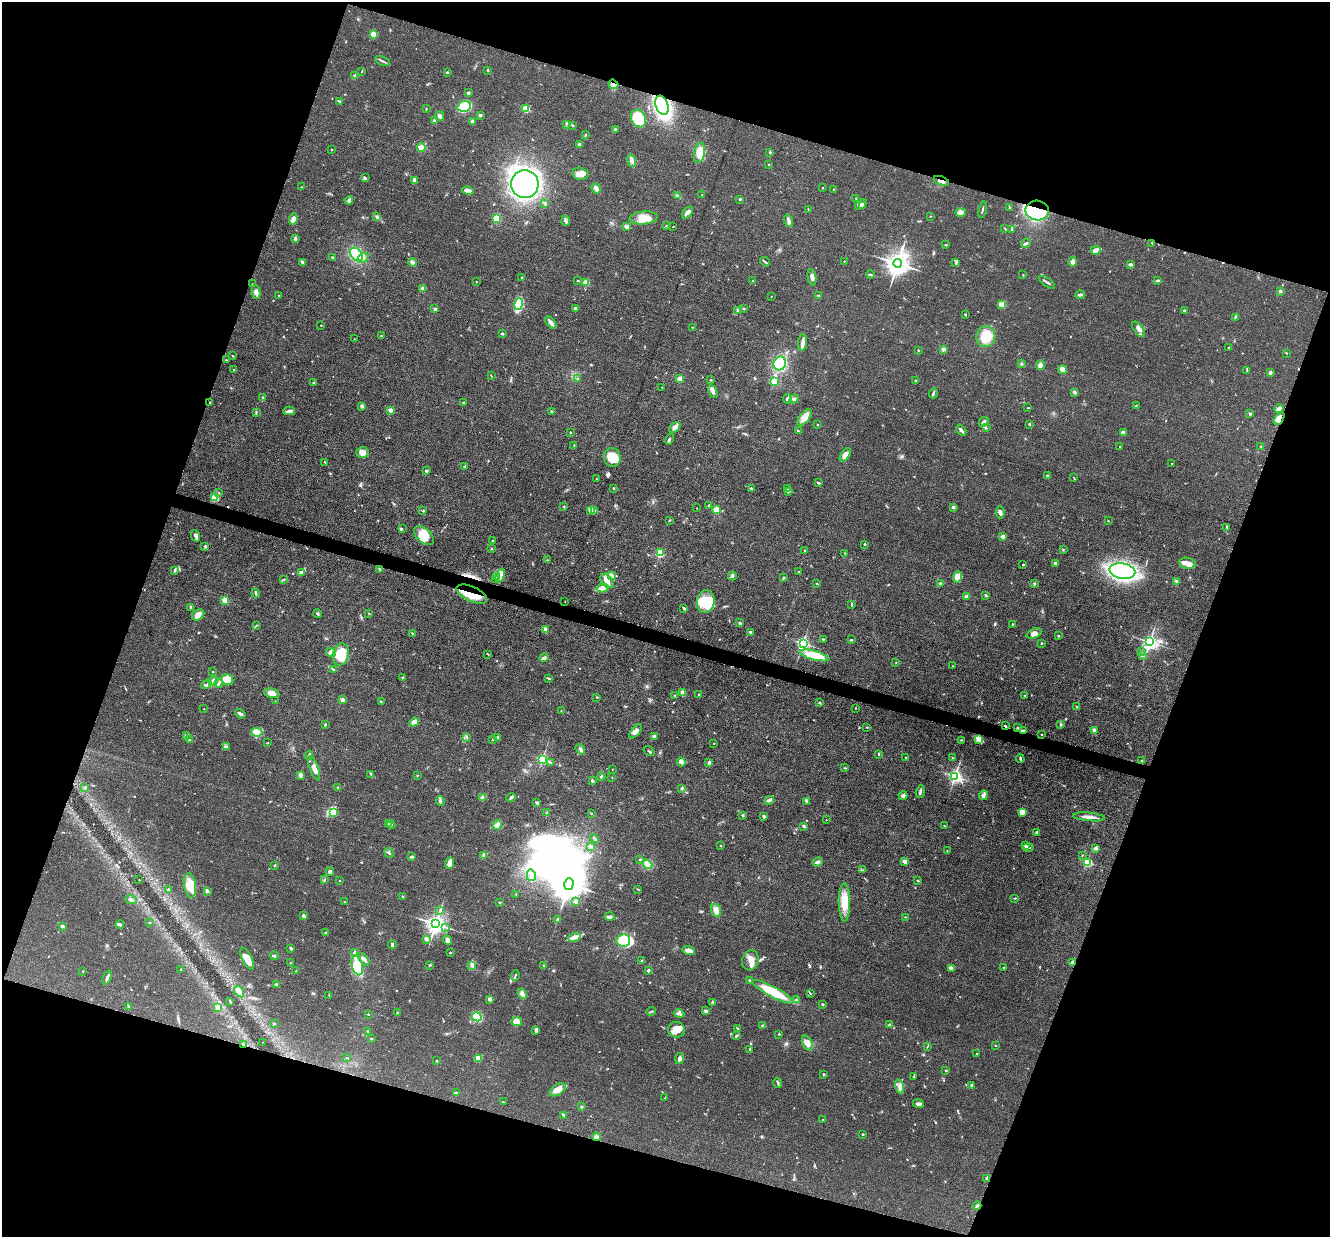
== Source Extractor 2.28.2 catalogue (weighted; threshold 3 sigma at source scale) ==
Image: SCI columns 1-5311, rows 260-5197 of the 5312 x 5329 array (HDU 1 of 3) = the unmasked area's bounding box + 8 px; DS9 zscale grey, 4 x 4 block average (1 PNG px = mean of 4 x 4 image px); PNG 1332 x 1239 px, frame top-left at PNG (2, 2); each listed source drawn as its Kron ellipse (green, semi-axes under 4 px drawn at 4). Shown black and unused: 38% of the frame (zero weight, under 3 of 4 exposures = <1% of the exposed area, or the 3 px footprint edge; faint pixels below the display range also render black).
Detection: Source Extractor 2.28.2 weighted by HDU 2 'WHT'. Background 0.0619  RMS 0.0059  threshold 0.0267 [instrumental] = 3 sigma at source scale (4.5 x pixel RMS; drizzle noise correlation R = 1.50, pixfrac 1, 0.05/0.05 arcsec/px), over >= 5 px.
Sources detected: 661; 8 inside a brighter object's white glare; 4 cosmic-ray / hot-pixel residue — neither listed nor drawn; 6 coinciding with a brighter row at this scale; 23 inside a brighter listed object's ellipse — not listed separately; of the other 620, all 500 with FLUX_AUTO >= 1.43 (the completeness limit of this list) listed and drawn (120 fainter detections not listed), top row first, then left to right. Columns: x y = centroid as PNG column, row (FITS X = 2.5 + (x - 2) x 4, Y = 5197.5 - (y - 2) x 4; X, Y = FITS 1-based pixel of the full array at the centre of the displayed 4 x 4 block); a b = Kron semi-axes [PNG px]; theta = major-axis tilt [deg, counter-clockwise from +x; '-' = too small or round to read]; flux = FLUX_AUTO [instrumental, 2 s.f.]
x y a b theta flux
373 34 4 3 - 19
383 61 8 2 -23 8.1
488 70 2 2 - 4
362 71 2 2 - 1.7
447 72 2 2 - 11
355 75 3 2 - 4.3
613 84 5 3 - 22
468 93 3 2 - 5.7
340 101 3 2 - 4
662 105 10 6 -70 650
464 106 7 5 16 190
426 109 3 2 - 2.6
526 109 2 2 - 200
480 115 3 2 - 6.5
440 116 5 3 - 16
638 119 9 7 -64 180
435 121 3 3 - 17
472 121 3 3 - 4.4
567 124 4 3 - 5.8
572 125 3 2 - 3
615 129 3 3 - 4.2
586 134 3 2 - 2.3
580 144 2 2 - 34
421 148 4 3 - 20
332 149 2 2 - 4.1
770 152 2 2 - 3.1
699 153 10 5 79 45
632 161 6 3 -70 10
768 164 2 2 - 6.6
580 174 8 6 -12 22
365 177 2 2 - 2.7
414 181 4 2 - 17
941 181 8 2 -20 12
525 184 14 13 - 790
302 187 2 2 - 2.1
596 188 5 3 - 17
823 188 2 2 - 2.1
833 189 2 2 - 1.6
468 191 6 2 -13 25
702 195 2 2 - 1.7
677 196 4 3 - 6.6
856 198 3 2 - 2.1
740 199 3 2 - 3.1
349 200 4 3 - 7.6
545 204 3 2 - 2.9
861 204 7 2 37 8.7
863 206 3 2 - 2.9
1009 207 3 2 - 2.2
808 209 2 2 - 2.1
982 210 8 2 76 5.1
1037 210 11 10 - 220
960 212 5 4 - 16
687 213 7 3 50 17
930 216 2 2 - 1.8
377 217 3 2 - 2.8
496 218 4 3 - 52
643 218 14 6 5 49
293 219 6 4 83 24
566 221 5 3 - 8.5
789 221 6 3 -71 10
627 226 3 2 - 24
666 226 3 2 - 3.1
673 226 2 2 - 1.5
1005 229 2 2 - 1.7
1012 230 2 2 - 2.8
295 239 4 2 - 8.6
1026 243 5 2 - 5.6
1152 243 2 2 - 1.9
946 245 3 2 - 2.4
1095 250 5 3 - 31
356 254 8 5 -47 150
332 257 2 2 - 9.8
363 258 6 3 33 10
844 261 2 2 - 1.7
302 262 3 3 - 5.4
412 262 4 3 - 11
765 262 5 2 - 5
956 262 4 2 - 5.9
1073 262 5 3 - 15
898 263 4 4 - 4200
1130 264 3 2 - 8.3
870 275 4 2 - 4.4
1023 275 3 2 - 1.7
522 277 2 2 - 3.1
812 278 8 3 -80 13
753 280 2 2 - 4.2
476 281 2 2 - 1.6
578 281 2 2 - 2.1
1158 281 4 2 - 4.3
586 282 2 2 - 130
1047 282 9 2 -34 7.2
252 284 2 2 - 1.8
423 289 2 2 - 61
1280 291 3 2 - 4.3
256 292 7 4 -80 14
818 295 3 2 - 1.9
1080 295 5 2 - 7.4
279 296 2 2 - 1.9
771 296 2 2 - 1.8
518 304 6 3 77 170
1002 304 4 3 - 7.1
575 308 3 2 - 7.7
435 309 2 2 - 30
744 309 2 2 - 6.7
737 311 2 2 - 2.5
1184 311 2 2 - 4.3
965 314 3 2 - 2.5
1235 317 2 2 - 2.7
551 323 7 3 -52 16
321 325 2 2 - 2
692 327 2 2 - 1.4
1139 329 9 4 -54 16
502 334 3 2 - 4.8
381 336 2 2 - 3.1
986 336 10 9 - 76
354 339 2 2 - 1.6
803 342 8 3 85 17
1228 347 2 2 - 1.7
943 349 4 3 - 5.7
918 350 2 2 - 7.4
1286 353 2 2 - 2.1
233 356 3 2 - 2.4
226 360 2 2 - 4.2
780 363 7 6 - 160
1021 364 2 2 - 3
1040 365 5 4 - 14
233 369 2 2 - 3.1
1063 370 4 4 - 27
1247 371 2 2 - 2.8
1270 373 4 3 - 7.5
491 376 3 2 - 2
577 379 3 2 - 2.8
680 379 2 2 - 110
711 380 2 2 - 3.3
774 381 2 2 - 250
915 381 2 2 - 1.7
314 383 2 2 - 14
662 387 2 2 - 1.7
713 391 7 4 -63 12
1074 392 3 3 - 5.1
933 393 5 2 - 7
262 397 3 2 - 2.9
787 399 4 3 - 7
794 399 5 3 - 6.5
210 402 2 2 - 7.7
464 403 2 2 - 24
1136 405 4 2 - 2.5
362 406 2 2 - 11
1028 408 2 2 - 1.6
1279 409 4 3 - 25
391 410 2 2 - 56
289 411 5 3 - 9.6
551 411 2 2 - 2.9
256 412 2 2 - 2.5
1250 414 2 2 - 19
805 417 10 5 50 33
1279 418 7 3 61 21
984 422 5 4 - 9.8
818 424 2 2 - 2
1029 424 3 2 - 2.6
675 427 6 3 38 12
986 428 2 2 - 1.8
961 430 6 2 -50 11
798 431 2 2 - 2.3
570 432 3 2 - 2.6
1123 433 2 2 - 53
669 439 5 2 - 5.3
574 446 2 2 - 1.5
1120 446 2 2 - 2.7
1261 446 2 2 - 3.4
362 452 6 5 - 17
845 455 7 4 56 19
612 458 9 8 - 66
325 462 3 2 - 2
1172 464 2 2 - 3.1
464 467 3 2 - 3.9
426 471 2 2 - 24
1048 475 2 2 - 5.6
1074 478 4 2 - 2.3
596 479 2 2 - 1.9
818 483 3 2 - 3.3
614 488 2 2 - 2.3
751 488 3 2 - 3.5
787 488 3 2 - 2.2
789 491 3 2 - 7.3
219 493 2 2 - 1.6
215 497 2 2 - 200
709 505 3 2 - 3.5
564 506 3 2 - 3.4
953 507 2 2 - 8.5
697 508 2 2 - 2.3
594 510 2 2 - 2
716 510 2 2 - 210
423 511 2 2 - 1.7
591 511 3 2 - 5.1
1000 512 6 3 -86 11
669 520 2 2 - 1.9
1108 521 3 2 - 1.9
1227 527 3 2 - 6
402 529 2 2 - 1.7
196 536 6 3 -63 11
424 536 12 7 -44 56
1003 537 2 2 - 43
492 541 2 2 - 2.1
865 544 2 2 - 5.4
205 546 2 2 - 24
492 548 2 2 - 1.8
805 550 2 2 - 9.2
1063 550 2 2 - 2.1
660 553 2 2 - 260
844 553 2 2 - 1.6
547 560 2 2 - 1.9
1055 563 3 3 - 5.4
1187 563 8 5 -9 24
1023 564 2 2 - 3
379 569 2 2 - 1.7
175 570 3 2 - 2.6
1122 571 13 8 -10 660
301 572 4 3 - 11
799 572 3 2 - 3
496 576 3 2 - 4.8
500 576 7 3 72 15
612 576 3 3 - 5.6
732 576 4 3 - 7.3
958 577 6 3 74 12
783 578 2 2 - 5.6
496 579 3 2 - 2.2
283 580 2 2 - 1.9
607 581 8 5 -48 25
1177 581 2 2 - 44
940 583 4 3 - 6.5
817 584 2 2 - 2.2
1035 584 3 2 - 3.2
603 588 6 4 16 27
256 593 4 2 - 5.3
472 594 16 7 -25 81
986 595 3 2 - 5.6
967 597 4 3 - 11
225 600 2 2 - 150
565 602 2 2 - 1.6
706 602 11 9 84 82
852 605 3 2 - 2.5
191 607 2 2 - 5.8
684 609 3 2 - 3.6
369 613 2 2 - 2.4
318 614 4 2 - 5.4
198 615 6 5 - 17
740 623 2 2 - 16
1012 624 2 2 - 4.1
256 625 3 2 - 2.4
545 630 4 3 - 11
751 632 3 3 - 4.3
412 633 3 2 - 3.1
1034 633 8 4 23 18
1059 636 2 2 - 2.7
823 639 2 2 - 2.6
851 640 3 2 - 2.7
1150 642 3 2 - 1200
803 643 2 2 - 790
1041 643 2 2 - 3.3
1141 651 2 2 - 7.1
331 652 5 4 - 12
488 654 3 2 - 2.2
341 655 11 8 77 83
814 655 15 4 -14 120
1142 656 2 2 - 3.2
544 658 5 2 - 15
896 662 2 2 - 1.6
953 666 2 2 - 1.8
333 670 2 2 - 1.8
213 672 2 2 - 2.2
403 678 3 2 - 5.1
548 678 3 2 - 3.3
227 680 6 5 - 59
213 681 5 3 - 8.5
219 683 4 2 - 6
206 684 5 2 - 5.7
272 693 7 4 -11 27
683 693 4 3 - 25
699 695 2 2 - 12
674 696 3 2 - 5.5
1025 696 2 2 - 5.7
597 697 3 2 - 2.8
343 700 2 2 - 46
275 701 2 2 - 1.5
381 701 4 2 - 2.6
819 703 3 2 - 3
1077 707 2 2 - 3.7
856 708 2 2 - 1.7
204 709 2 2 - 2.4
561 711 2 2 - 1.5
240 714 5 3 - 6.6
414 722 5 3 - 16
1061 724 2 2 - 2.7
325 725 3 2 - 2.7
1005 726 3 2 - 2.6
867 727 2 2 - 2.4
1018 728 3 2 - 3
1094 730 3 2 - 11
1024 731 3 2 - 3.7
257 732 5 4 - 55
635 732 8 3 51 13
1041 734 2 2 - 1.8
187 736 3 2 - 2.8
654 736 4 3 - 7.4
498 737 2 2 - 17
467 738 2 2 - 1.6
978 739 4 2 - 6
189 740 3 2 - 3.6
493 740 2 2 - 2.1
961 740 3 2 - 1.6
267 743 2 2 - 1.9
714 743 2 2 - 3.6
226 747 3 2 - 4.5
580 749 6 3 -56 8
649 751 6 2 -35 4
879 754 3 2 - 3.5
309 756 4 2 - 5
906 758 2 2 - 2.4
953 758 2 2 - 2.1
542 759 2 2 - 500
1020 759 4 2 - 4.9
1142 760 2 2 - 3.4
550 762 3 2 - 2.7
681 762 5 4 - 10
709 762 4 2 - 5.2
314 768 13 4 -70 27
844 768 2 2 - 1.7
612 769 2 2 - 1.5
370 774 2 2 - 1.5
300 775 3 3 - 13
417 775 2 2 - 1.6
955 776 2 2 - 1000
601 777 4 2 - 4.5
612 777 3 2 - 1.4
592 781 3 2 - 2.8
85 787 2 2 - 2
338 787 3 2 - 2.2
682 788 3 3 - 4.6
920 792 6 2 75 7.2
983 795 5 4 - 9.5
903 796 4 3 - 7.2
511 797 4 3 - 8.2
483 798 3 3 - 6.2
769 800 5 3 - 11
440 801 5 3 - 6.8
806 801 3 3 - 4.7
537 803 3 3 - 5.6
1022 812 3 3 - 37
333 813 3 2 - 160
547 813 3 3 - 4.7
591 813 2 2 - 2.3
742 815 2 2 - 5.7
764 817 2 2 - 20
1089 817 16 2 -5 24
826 820 2 2 - 2.5
389 824 4 2 - 3.5
391 824 4 2 - 3.7
497 825 5 4 - 12
944 825 2 2 - 1.5
804 826 3 3 - 4.9
1037 833 4 4 - 6.1
594 839 5 2 - 5.2
721 846 3 2 - 1.6
1025 846 2 2 - 24
590 847 2 2 - 41
1028 847 5 2 - 5
1096 848 3 3 - 7.9
947 851 2 2 - 2.6
389 853 5 2 - 4.8
1082 855 2 2 - 1.6
484 856 3 2 - 3
412 857 4 2 - 5.5
640 859 3 2 - 3.1
818 862 5 3 - 9.5
905 862 2 2 - 64
1087 862 2 2 - 270
449 863 6 3 67 29
648 864 5 4 - 49
275 865 2 2 - 8.9
862 870 2 2 - 2
330 872 4 3 - 7.5
531 875 6 2 -76 7.7
139 880 2 2 - 1.5
325 880 2 2 - 1.5
339 881 2 2 - 2.7
918 881 3 2 - 2.5
569 884 6 4 72 11000
190 885 12 6 -82 73
168 889 2 2 - 5.9
638 889 2 2 - 1.9
207 891 4 3 - 5.8
516 894 2 2 - 1.6
403 897 2 2 - 1.8
1015 898 3 2 - 2
131 900 6 3 -18 9.8
344 902 2 2 - 1.6
499 902 2 2 - 2.9
576 902 3 3 - 6.8
844 902 19 5 -90 59
440 910 3 2 - 3.4
716 910 7 5 -67 18
303 916 2 2 - 12
610 917 5 3 - 7.7
905 917 2 2 - 1.6
557 919 3 2 - 3.7
149 923 2 2 - 2.8
436 924 3 3 - 2700
120 925 4 3 - 5.1
62 926 2 2 - 32
446 927 2 2 - 1.5
326 933 3 2 - 4.3
574 937 6 4 21 13
426 939 2 2 - 42
447 940 5 3 - 14
623 941 7 6 - 190
392 945 4 3 - 6.8
291 948 3 2 - 6.9
689 951 6 3 -17 29
355 952 3 3 - 5.2
450 953 2 2 - 1.9
274 956 4 2 - 5.8
247 959 12 5 -63 42
364 960 7 3 -54 9.9
750 960 10 8 72 29
642 961 2 2 - 5.6
291 963 2 2 - 3.3
1073 963 2 2 - 38
430 965 2 2 - 3.1
472 965 2 2 - 7.4
357 966 10 5 -77 86
544 966 3 2 - 2.3
951 968 4 3 - 14
1004 968 3 2 - 2.9
181 969 3 2 - 2.4
648 970 3 2 - 5.8
83 971 2 2 - 1.9
296 971 2 2 - 2.6
515 975 5 2 - 4.1
107 977 7 2 68 9.2
750 981 2 2 - 7
277 984 3 3 - 4.5
239 992 6 4 -54 13
773 992 23 5 -28 120
810 993 3 2 - 2.5
522 994 5 3 - 19
329 996 3 2 - 1.6
489 999 3 2 - 12
796 1000 2 2 - 2
230 1001 2 2 - 2.8
712 1002 4 2 - 3.3
822 1004 3 2 - 3.9
128 1006 4 2 - 3.5
218 1007 4 2 - 5.9
651 1011 5 2 - 4
706 1011 3 2 - 9.7
397 1013 3 2 - 3.1
368 1014 2 2 - 4.5
679 1014 5 3 - 8.7
477 1017 5 4 - 75
517 1021 5 4 - 33
274 1023 2 2 - 7.5
890 1025 3 3 - 4.7
762 1026 4 2 - 3.7
737 1028 4 2 - 2.5
536 1030 3 2 - 13
676 1030 8 8 - 33
368 1031 2 2 - 2.6
779 1034 2 2 - 5.9
736 1036 3 2 - 5.9
371 1039 3 2 - 3.1
262 1042 2 2 - 1.6
807 1043 8 5 -68 24
244 1044 4 2 - 4.5
996 1045 2 2 - 1.9
927 1046 3 2 - 2
749 1049 2 2 - 1.6
976 1054 2 2 - 2.1
347 1058 2 2 - 1.4
478 1058 3 2 - 6.4
679 1059 5 3 - 12
437 1061 2 2 - 1.7
946 1070 2 2 - 10
824 1074 2 2 - 11
914 1077 3 2 - 3.4
778 1083 5 2 - 4.5
971 1085 3 2 - 4.2
900 1087 7 4 -74 14
558 1090 9 5 33 33
456 1093 3 2 - 2.7
665 1098 2 2 - 1.6
503 1102 2 2 - 1.5
918 1103 5 3 - 11
582 1107 2 2 - 13
563 1115 3 2 - 4.9
823 1120 2 2 - 4.9
863 1134 3 2 - 2
596 1137 4 3 - 10
987 1179 3 2 - 2.2
977 1206 4 2 - 4.3
Overlapping masked pixels (flux is a lower limit): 10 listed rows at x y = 613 84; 662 105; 941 181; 1037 210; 1279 418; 472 594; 1005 726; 1024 731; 1073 963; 244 1044
Diffuse or blended objects may show on this block-average render without a row.